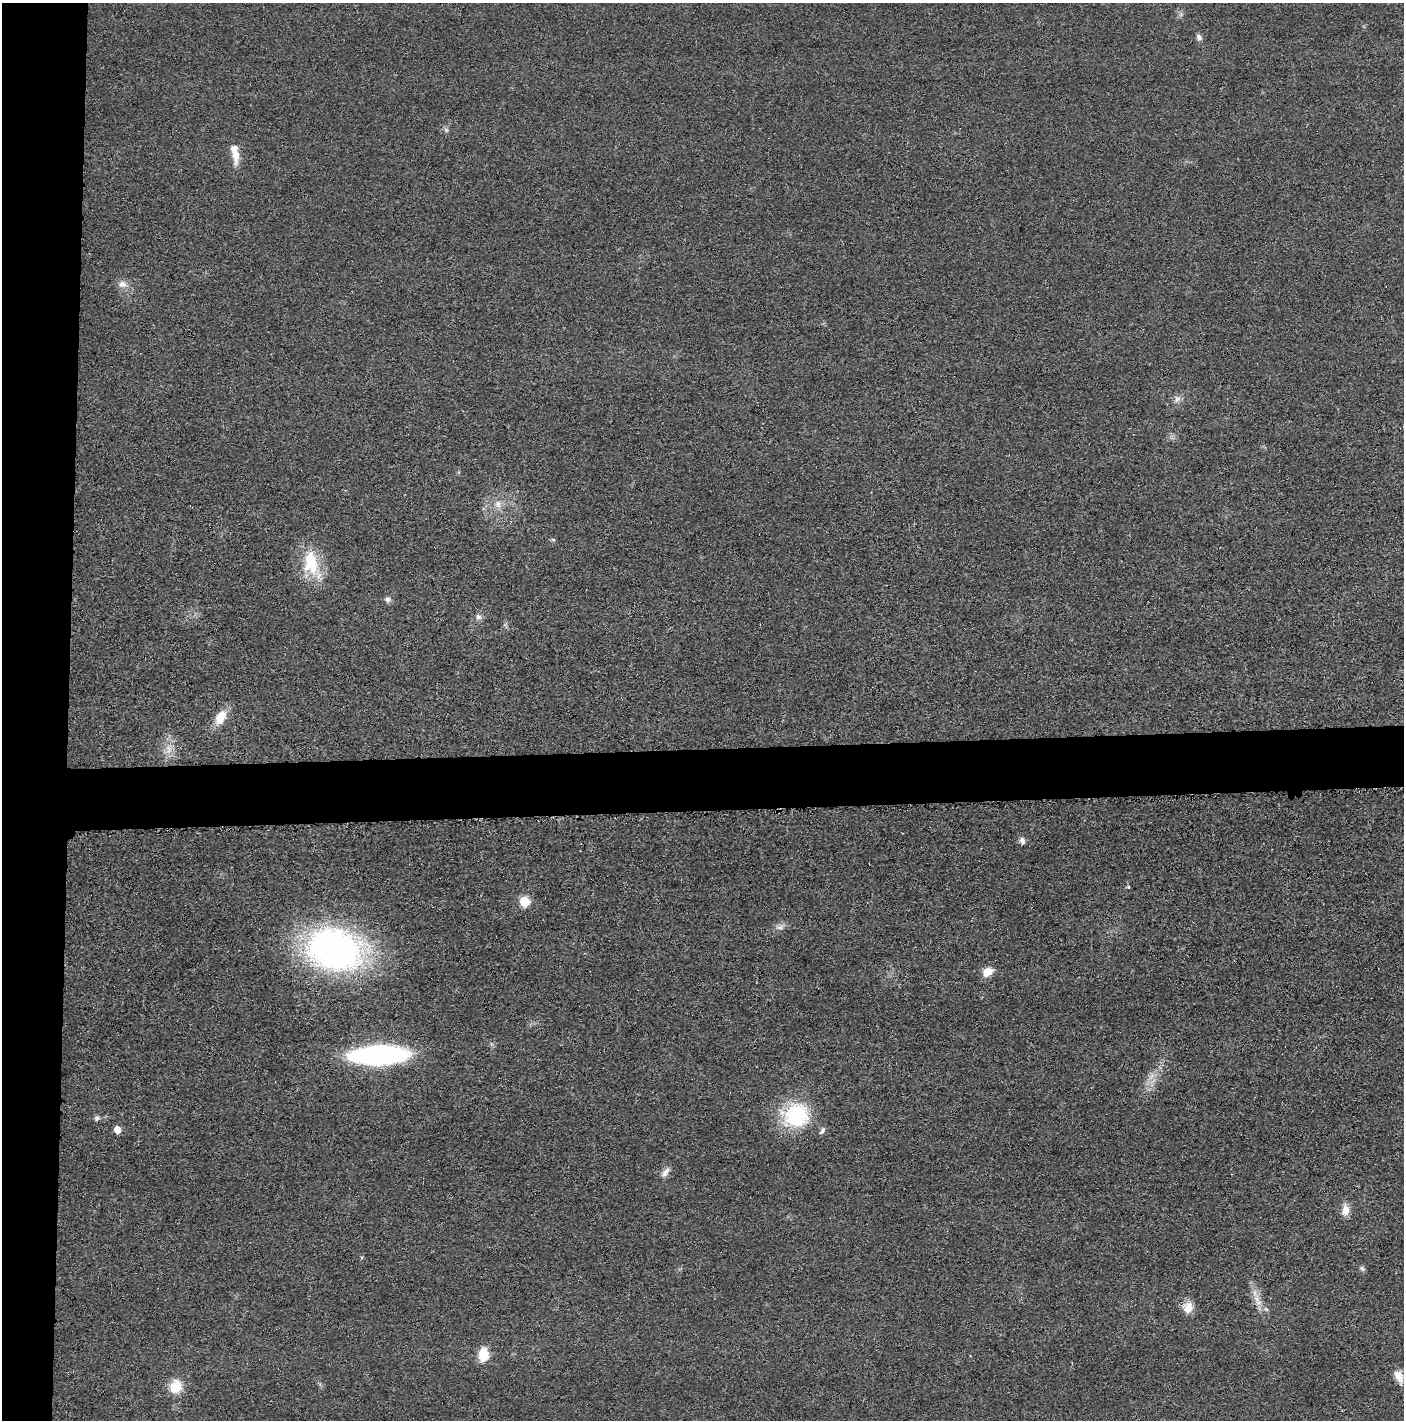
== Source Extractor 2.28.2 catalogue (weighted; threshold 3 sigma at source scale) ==
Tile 4 of 3 x 3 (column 1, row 2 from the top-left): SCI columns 14-1415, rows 1427-2844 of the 4234 x 4262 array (HDU 1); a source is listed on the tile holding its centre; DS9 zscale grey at full resolution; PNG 1406 x 1422 px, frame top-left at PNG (2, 3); no overlay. Shown black and unused: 9% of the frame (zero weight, under 3 of 5 exposures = <1% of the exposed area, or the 3 px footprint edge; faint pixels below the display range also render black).
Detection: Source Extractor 2.28.2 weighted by HDU 2 'WHT'; one run over the whole footprint, this tile lists its part. Background 0.0176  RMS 0.0046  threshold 0.0208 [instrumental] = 3 sigma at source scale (4.5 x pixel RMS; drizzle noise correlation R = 1.50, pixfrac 1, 0.05/0.05 arcsec/px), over >= 5 px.
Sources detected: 32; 2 inside a brighter listed object's ellipse — not listed separately; the other 30 listed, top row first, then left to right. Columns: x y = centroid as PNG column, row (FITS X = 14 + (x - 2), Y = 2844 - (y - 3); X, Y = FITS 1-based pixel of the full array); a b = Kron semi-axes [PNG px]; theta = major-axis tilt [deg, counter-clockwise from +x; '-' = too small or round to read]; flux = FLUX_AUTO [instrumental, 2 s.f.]
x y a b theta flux
1199 37 8 6 -70 1.7
235 154 25 10 -85 5.8
122 284 11 10 - 3
1177 399 9 8 - 2.1
498 504 11 9 -78 3.1
553 540 6 4 -19 0.6
311 563 37 20 -82 19
387 599 8 7 - 1.5
478 617 8 7 - 1.7
221 717 20 11 61 7.3
169 749 14 8 -88 4.1
1022 840 8 6 -66 1.7
1128 887 5 4 - 0.48
524 902 6 6 - 17
780 927 8 6 21 1.7
335 950 47 35 -15 200
987 972 13 9 36 5.3
379 1055 44 15 3 120
796 1115 35 31 12 31
97 1118 8 6 7 1.2
117 1130 6 5 - 4.8
665 1172 14 7 57 2.7
1345 1210 14 9 82 4.2
1362 1268 8 5 -62 0.99
1256 1299 9 8 - 2.8
1188 1308 14 13 - 4.9
1266 1309 6 5 - 0.94
483 1354 16 11 86 8.2
1399 1376 19 10 -64 5
175 1387 16 14 59 8.9